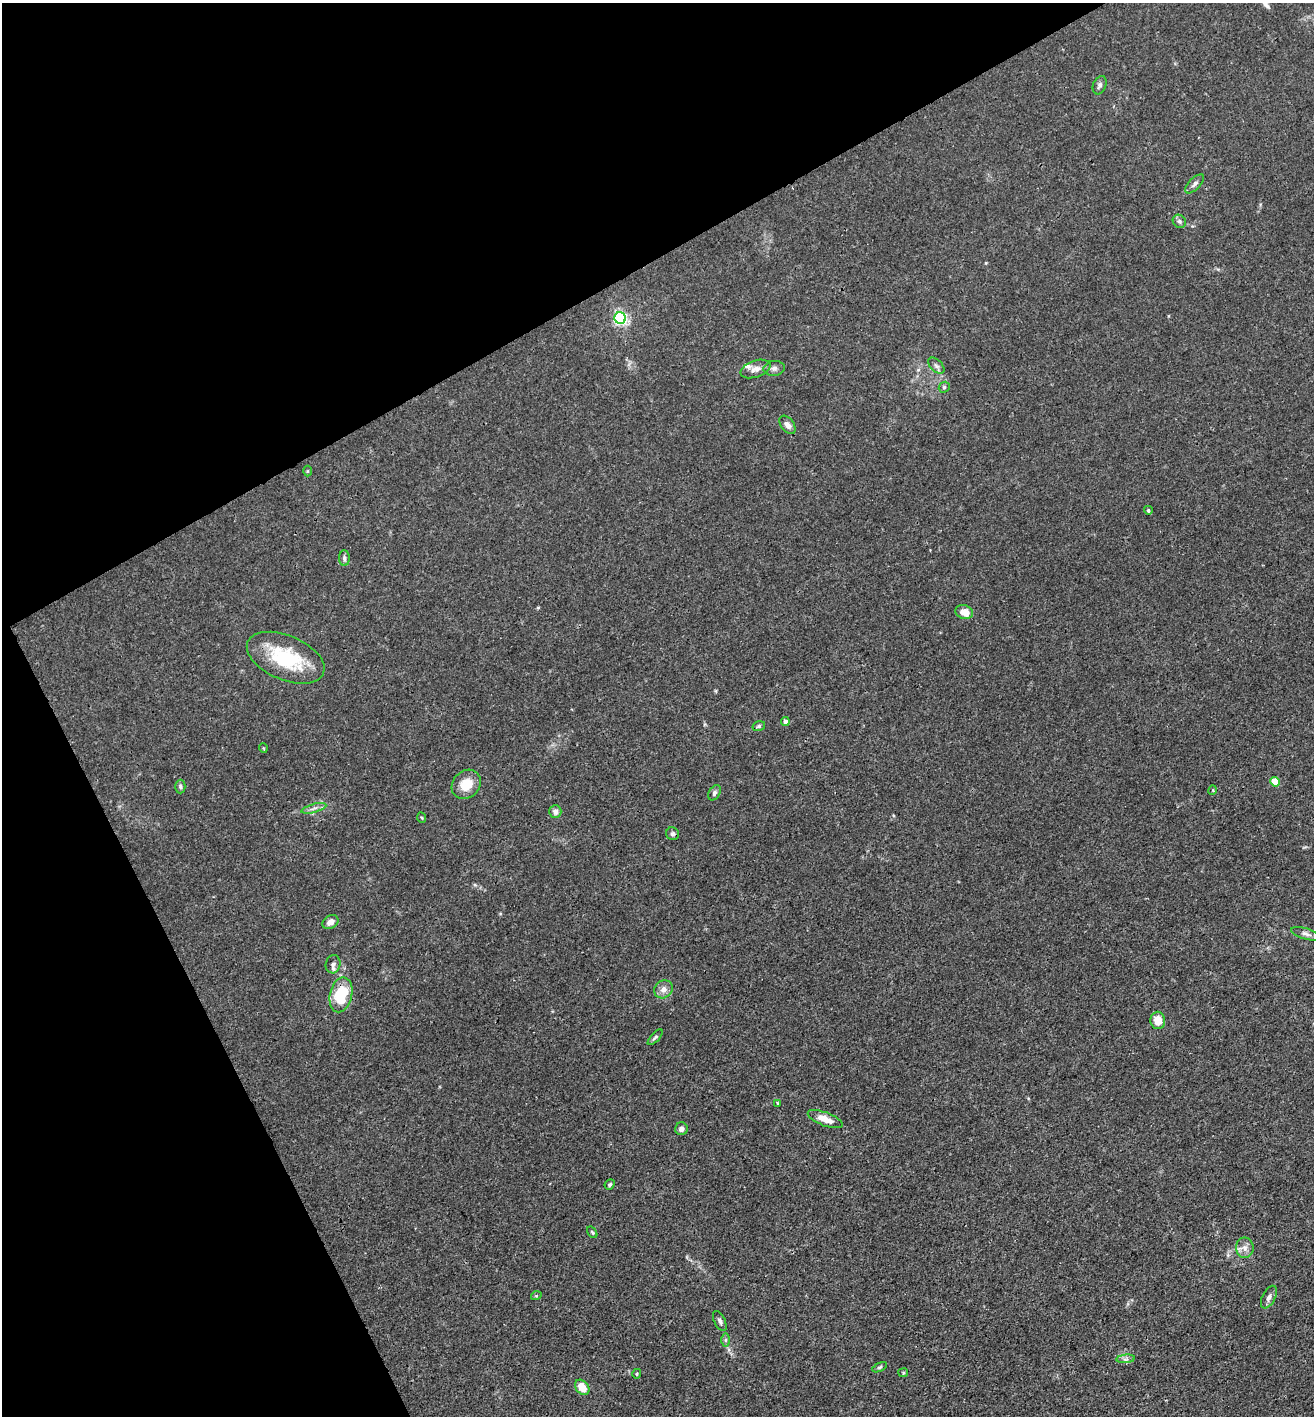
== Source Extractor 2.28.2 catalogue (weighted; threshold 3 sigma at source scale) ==
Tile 5 of 4 x 4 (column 1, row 2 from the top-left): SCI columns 199-1510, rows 2912-4325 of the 5777 x 5823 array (HDU 1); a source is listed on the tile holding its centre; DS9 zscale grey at full resolution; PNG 1316 x 1418 px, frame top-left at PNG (2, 3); each listed source drawn as its Kron ellipse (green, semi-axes under 4 px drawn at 4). Shown black and unused: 28% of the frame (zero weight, under 3 of 4 exposures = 7% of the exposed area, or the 3 px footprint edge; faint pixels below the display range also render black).
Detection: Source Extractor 2.28.2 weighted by HDU 2 'WHT'; one run over the whole footprint, this tile lists its part. Background 0.027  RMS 0.003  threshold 0.0137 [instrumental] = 3 sigma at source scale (4.5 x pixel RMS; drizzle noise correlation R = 1.50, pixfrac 1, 0.05/0.05 arcsec/px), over >= 5 px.
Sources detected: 49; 1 inside a brighter listed object's ellipse — not listed separately; the other 48 listed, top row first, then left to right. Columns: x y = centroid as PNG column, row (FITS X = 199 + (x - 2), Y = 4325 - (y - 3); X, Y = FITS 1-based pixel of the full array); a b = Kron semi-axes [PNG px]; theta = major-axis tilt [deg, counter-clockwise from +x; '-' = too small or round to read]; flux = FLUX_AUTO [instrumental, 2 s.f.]
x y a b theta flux
1100 85 9 6 68 0.94
1195 184 12 5 46 1.1
1179 221 7 6 - 0.87
620 318 6 5 - 69
936 366 10 5 -44 0.94
774 368 10 7 7 1.3
755 369 15 8 19 2.2
944 387 6 5 - 0.53
787 425 10 6 -53 1.6
307 471 5 3 - 0.33
1148 510 4 4 - 0.57
344 558 8 5 -88 0.81
964 612 9 6 -18 3.8
286 658 41 22 -23 20
785 721 4 4 - 1.3
759 726 6 5 - 0.55
263 748 5 3 - 0.29
1275 782 5 4 - 9.5
466 784 16 13 46 5.6
180 786 7 5 -89 0.59
1213 790 5 3 - 0.27
714 793 8 5 59 0.83
314 808 13 3 15 0.96
555 812 6 6 - 1.4
422 818 5 3 - 0.29
672 834 6 6 - 0.83
330 922 9 6 33 1.9
1306 934 15 5 -16 1.3
333 964 9 7 77 1.3
663 989 10 8 36 1.9
341 995 18 11 77 14
1158 1020 8 7 - 3.8
655 1037 10 4 46 0.65
777 1103 4 3 - 0.49
825 1119 18 6 -21 3.9
681 1129 6 6 - 1.2
610 1184 5 4 - 0.54
592 1232 6 3 -54 0.37
1245 1248 10 8 -82 1.9
536 1296 5 3 - 0.31
1269 1297 12 6 63 1.4
720 1321 11 5 -63 0.96
725 1340 7 4 90 0.61
1126 1359 9 3 5 0.74
880 1367 8 4 27 0.49
903 1373 5 4 - 0.36
637 1374 5 3 - 0.36
582 1387 8 6 -51 4.8